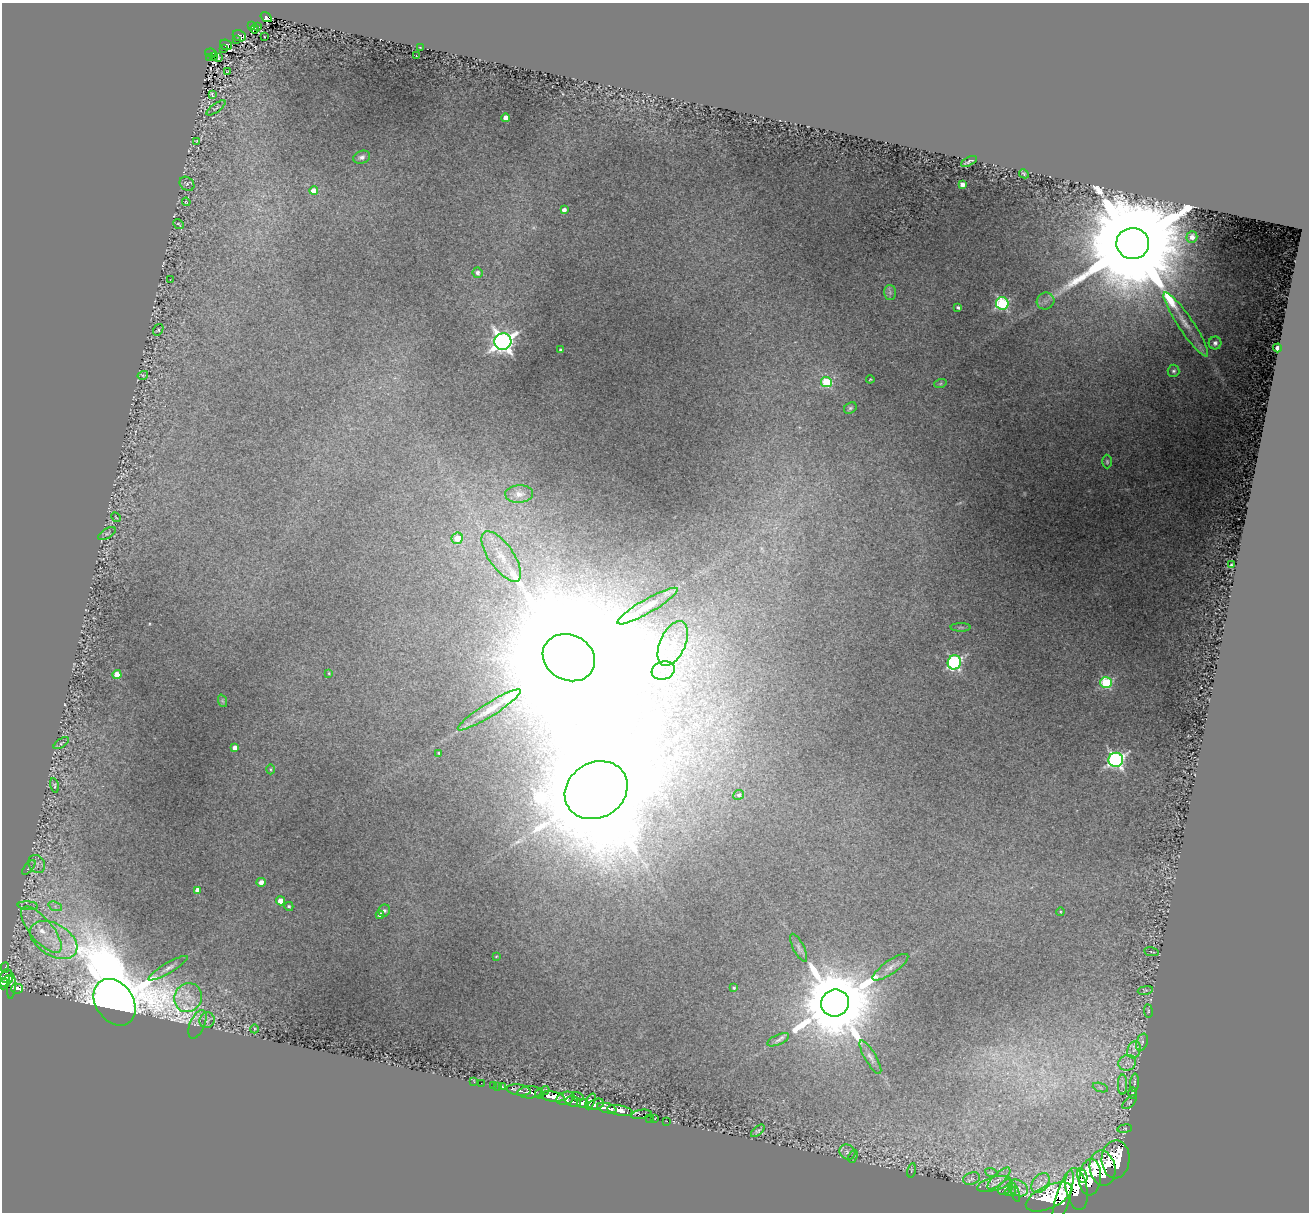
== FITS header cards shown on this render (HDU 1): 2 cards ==
NAXIS1  =                 1307
NAXIS2  =                 1210

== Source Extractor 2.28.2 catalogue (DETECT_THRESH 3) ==
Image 1307 x 1210 px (HDU 1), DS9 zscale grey, 1 PNG px = 1 image px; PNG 1311 x 1214 px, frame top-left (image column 1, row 1210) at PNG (2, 3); each listed source drawn as its Kron ellipse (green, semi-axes under 4 px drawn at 4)
Background 0.988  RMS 0.017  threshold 0.05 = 3 sigma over >= 5 px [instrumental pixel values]
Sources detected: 161; all 161 listed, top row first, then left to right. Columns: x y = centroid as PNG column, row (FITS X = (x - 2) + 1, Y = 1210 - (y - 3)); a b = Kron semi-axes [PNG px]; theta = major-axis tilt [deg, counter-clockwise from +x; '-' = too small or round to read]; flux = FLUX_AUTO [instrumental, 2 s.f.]
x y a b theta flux
266 17 6 4 -33 96
252 26 4 3 - 88
257 26 4 2 - 7.1
255 29 4 2 - 13
239 36 7 5 -24 110
264 37 3 3 - 4.6
236 40 3 2 - 22
226 45 6 5 - 110
420 47 3 2 - 0.64
223 49 3 2 - 18
211 53 6 3 -12 94
213 56 3 2 - 21
416 56 3 2 - 0.6
210 58 3 2 - 19
219 58 4 3 - 0.49
228 72 3 2 - 0.9
212 94 4 2 - 1.4
216 108 11 3 36 1.5
506 118 4 4 - 14
197 141 3 2 - 0.71
362 157 9 6 20 4.3
969 161 9 2 26 2
1024 174 5 4 - 1.5
187 184 8 6 -40 2.1
962 184 4 4 - 5.7
314 191 4 4 - 14
186 202 4 3 - 1.1
564 210 4 4 - 6.3
178 224 6 3 -41 1.3
1192 237 6 5 - 4.5
1133 243 16 15 - 62000
478 273 5 5 - 4.5
170 280 3 2 - 4
890 292 7 6 - 3.1
1045 301 9 8 - 5.8
1002 303 6 6 - 150
958 307 4 3 - 2.6
1186 324 38 7 -56 17
158 330 6 4 56 1.8
503 342 8 8 - 780
1215 343 6 6 - 4
1277 348 4 4 - 6.5
560 350 3 3 - 1.8
1174 371 6 6 - 2.7
143 375 5 3 - 1.2
870 379 4 4 - 0.86
826 382 5 5 - 82
940 384 6 4 19 1.5
850 408 7 5 33 2.2
1107 462 7 5 -89 1.9
519 494 14 8 1 9
116 517 5 2 - 0.66
107 534 10 4 29 2.5
457 538 6 5 - 24
501 556 29 12 -55 31
1231 565 3 3 - 1.2
647 606 34 7 30 16
961 627 10 4 0 1.6
673 643 24 12 66 29
569 658 27 23 -27 63000
954 662 7 6 - 220
663 670 12 9 17 12
329 673 4 3 - 1.1
117 674 4 4 - 22
1106 683 6 5 - 110
223 701 6 4 -70 1.6
489 710 37 7 32 17
61 743 9 3 34 1.7
235 747 4 4 - 7
439 753 3 2 - 1.2
1116 760 7 7 - 360
270 769 5 3 - 1.2
54 785 7 4 -79 1.6
596 790 32 27 31 22000
739 795 5 4 - 2.4
37 864 9 7 -56 4.7
29 868 9 3 50 1.7
261 882 4 4 - 8.3
198 890 4 4 - 8.4
280 901 4 4 - 16
28 906 10 4 -5 2.8
55 906 7 4 -19 3
289 906 4 4 - 2.2
384 911 6 5 - 3.2
1061 912 4 3 - 0.89
380 915 4 4 - 6
41 930 29 11 -50 30
54 940 26 16 -31 39
799 948 15 5 -63 4.1
1151 952 7 2 -10 0.85
496 956 4 2 - 0.87
890 967 21 6 35 8.3
5 968 5 3 - 33
168 968 22 5 31 6.8
7 976 7 6 - 400
7 981 8 3 38 420
3 984 6 5 - 440
11 987 12 4 85 300
734 988 3 3 - 1.6
17 989 6 5 - 250
1145 990 7 3 9 1.6
188 998 15 13 60 17
115 1002 25 18 -55 13000
835 1003 14 13 - 15000
1148 1011 7 3 -83 1.3
207 1020 8 7 - 4.8
197 1024 15 7 67 5.1
254 1029 4 3 - 0.87
778 1040 11 5 24 3.8
1142 1042 9 5 70 2.9
1134 1050 8 6 72 4.9
870 1057 19 5 -60 5.8
1127 1063 9 7 21 5.5
474 1082 3 2 - 7
481 1083 2 2 - 9.7
1134 1083 9 3 86 2
1122 1084 10 4 90 3.7
493 1085 2 2 - 10
498 1086 2 2 - 9.6
503 1087 3 3 - 37
1100 1088 8 3 -19 2.2
519 1090 12 5 -8 330
545 1090 4 3 - 180
530 1092 12 6 1 900
1132 1093 5 3 - 1.1
539 1094 5 4 - 390
552 1096 12 5 -8 2600
577 1096 6 3 -17 130
565 1098 9 6 20 1000
573 1101 8 5 -12 420
590 1101 8 3 65 490
1129 1102 9 4 44 2.1
583 1103 6 4 6 710
596 1104 8 5 16 490
607 1108 10 5 -14 990
620 1111 13 5 -11 1800
641 1114 10 4 9 77
649 1118 2 2 - 3.3
655 1119 2 2 - 9
667 1121 2 2 - 11
1125 1129 7 3 8 1.4
758 1131 8 3 41 1.9
847 1152 8 7 - 4
853 1156 7 3 69 2
1116 1159 19 14 88 4200
1102 1168 18 12 -80 4600
911 1170 7 3 77 1.3
991 1172 6 4 -20 1.7
1082 1176 7 5 -71 980
1090 1177 18 11 84 3900
999 1178 15 5 43 7
971 1179 9 6 17 4
1041 1183 11 7 52 7.6
994 1184 17 7 15 7.1
1006 1187 9 6 47 3.2
1018 1188 11 7 -27 6.1
1077 1189 21 10 -79 4200
1010 1192 6 2 19 1.2
1015 1193 10 3 -72 1
1049 1197 25 11 25 6700
1063 1198 28 7 73 4500
At the frame edge (FLAGS 8, measured only in part): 1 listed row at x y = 3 984